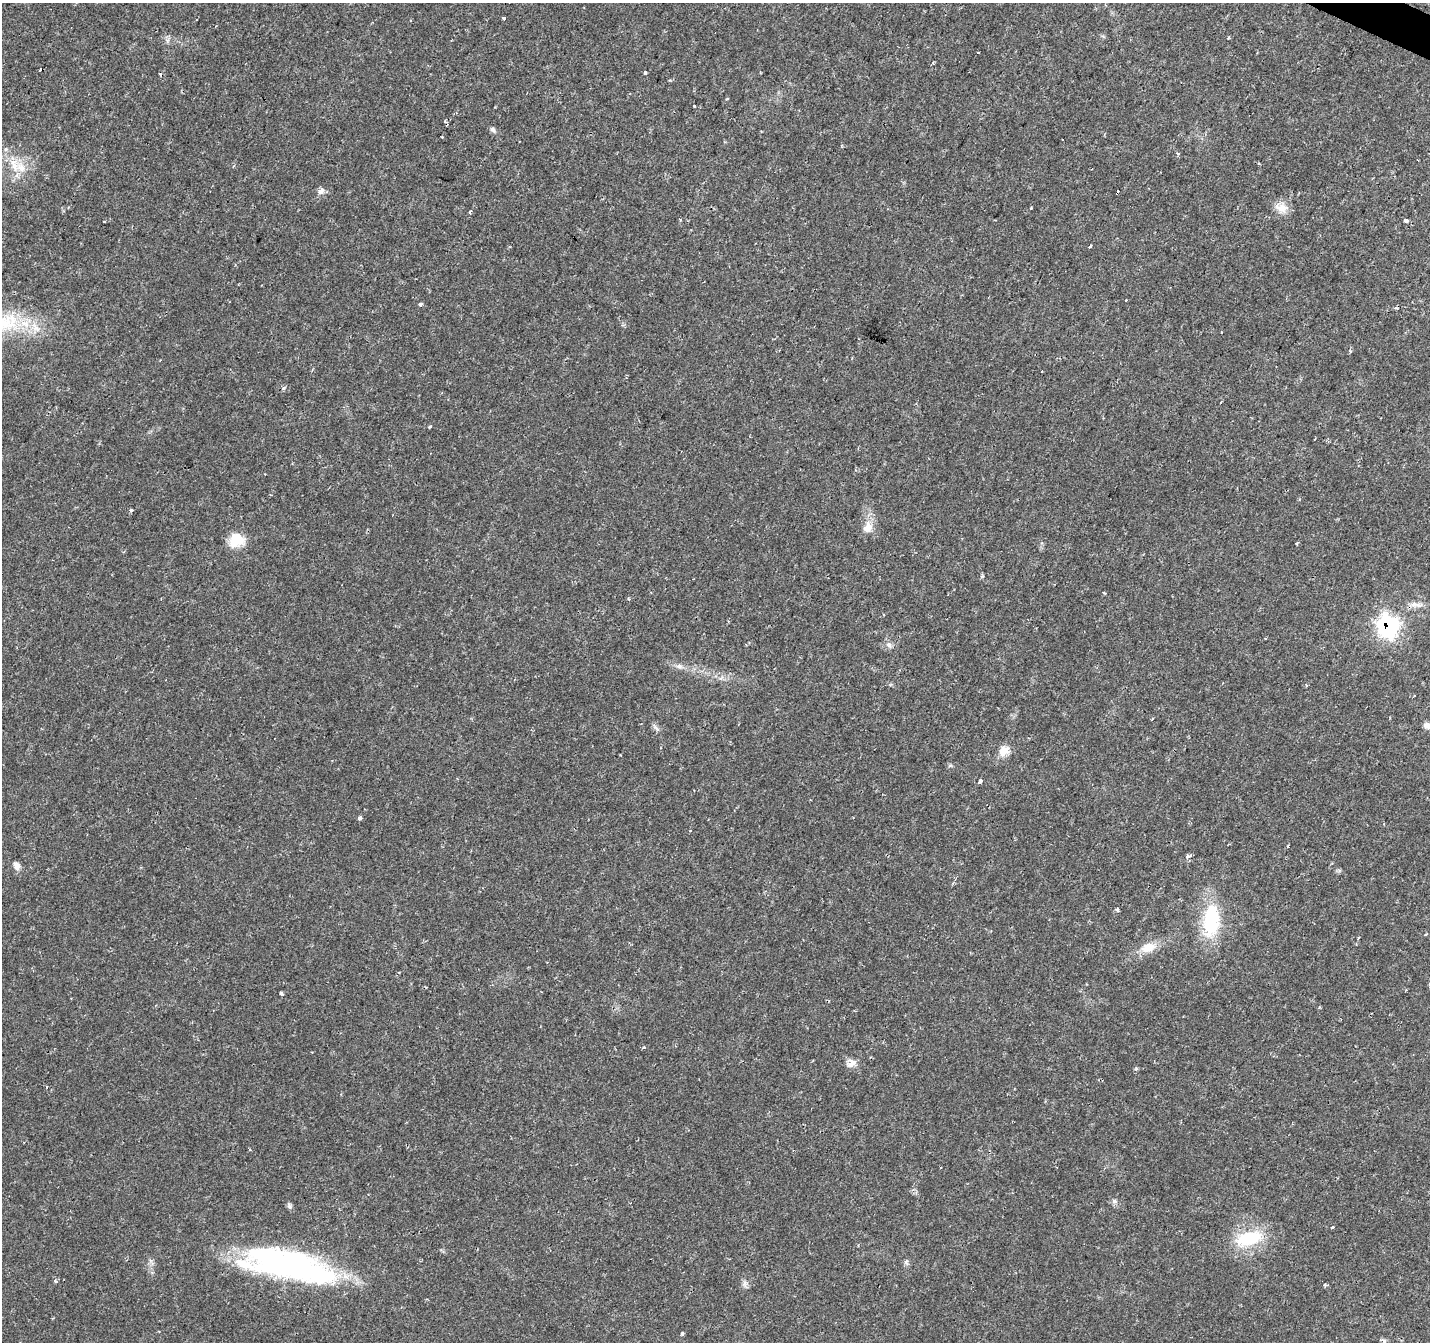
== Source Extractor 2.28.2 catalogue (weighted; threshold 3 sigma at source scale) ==
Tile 10 of 4 x 4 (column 2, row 3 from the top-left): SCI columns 1435-2862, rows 1607-2946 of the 5719 x 5826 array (HDU 1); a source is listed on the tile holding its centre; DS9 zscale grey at full resolution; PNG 1432 x 1344 px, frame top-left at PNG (2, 3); no overlay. Shown black and unused: <1% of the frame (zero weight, under 2 of 3 exposures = <1% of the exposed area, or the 3 px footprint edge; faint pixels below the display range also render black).
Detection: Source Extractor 2.28.2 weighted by HDU 2 'WHT'; one run over the whole footprint, this tile lists its part. Background 0.0177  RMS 0.0029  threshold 0.0133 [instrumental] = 3 sigma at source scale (4.5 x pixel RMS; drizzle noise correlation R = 1.50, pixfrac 1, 0.0396/0.0396 arcsec/px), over >= 5 px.
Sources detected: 67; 1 inside a brighter object's white glare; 5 cosmic-ray / hot-pixel residue — not listed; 1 inside a brighter listed object's ellipse — not listed separately; the other 60 listed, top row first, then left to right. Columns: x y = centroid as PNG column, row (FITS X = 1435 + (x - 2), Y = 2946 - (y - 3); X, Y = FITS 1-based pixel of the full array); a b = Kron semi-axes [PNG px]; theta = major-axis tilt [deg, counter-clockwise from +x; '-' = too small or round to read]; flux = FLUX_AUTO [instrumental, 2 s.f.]
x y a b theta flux
503 18 3 3 - 1.1
1228 37 4 2 - 0.31
978 52 3 3 - 1.5
645 72 3 3 - 0.87
694 106 3 3 - 0.85
493 130 9 6 -46 0.78
442 137 3 2 - 0.31
1178 153 3 3 - 0.71
1418 160 3 2 - 0.25
21 167 16 12 -62 4.8
321 191 10 7 47 1.3
1031 208 3 3 - 1
1281 208 19 12 -16 3.2
470 212 3 3 - 1.7
1406 221 4 3 - 1.6
104 222 4 3 - 1
1090 246 4 3 - 0.92
1126 300 3 3 - 0.44
420 304 4 3 - 0.95
1350 352 5 3 - 0.37
284 388 6 4 47 0.51
1221 402 3 2 - 0.33
430 427 4 3 - 0.48
131 510 4 4 - 0.44
868 527 15 12 74 3.4
236 540 18 16 21 6.2
1297 544 3 3 - 0.41
1104 593 4 3 - 0.36
1388 626 12 10 -88 63
889 645 9 7 -53 1.2
679 666 10 6 -9 1.2
1152 719 3 2 - 0.37
1427 726 10 8 -15 1.4
656 728 15 4 -52 0.83
1004 751 16 10 59 3.4
980 782 4 3 - 1.1
360 818 4 3 - 1.1
690 831 3 3 - 0.79
1288 846 3 3 - 1.7
1188 856 6 4 14 1.4
16 866 10 8 -85 1.7
1117 909 6 3 -59 0.41
1211 920 41 18 84 21
1148 947 22 13 17 4.6
281 993 4 3 - 1.2
644 1047 4 3 - 0.44
851 1063 11 8 30 2.2
1136 1069 4 4 - 0.45
249 1149 4 3 - 0.32
1114 1201 7 6 - 0.77
289 1206 9 5 -69 0.69
1332 1227 3 3 - 0.9
1249 1238 40 19 15 14
906 1262 8 5 -61 0.68
296 1267 93 30 -12 74
55 1281 5 4 - 0.6
745 1284 11 5 -90 1
1325 1285 5 4 - 0.43
682 1333 4 3 - 0.58
1384 1341 9 6 -70 0.87
Overlapping masked pixels (flux is a lower limit): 1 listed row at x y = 1388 626
Isophote crosses this tile's border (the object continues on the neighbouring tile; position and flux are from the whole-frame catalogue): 2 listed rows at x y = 1427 726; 1384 1341
Unlisted compact peaks at least as high as the median listed source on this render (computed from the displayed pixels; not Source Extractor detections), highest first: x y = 982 576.